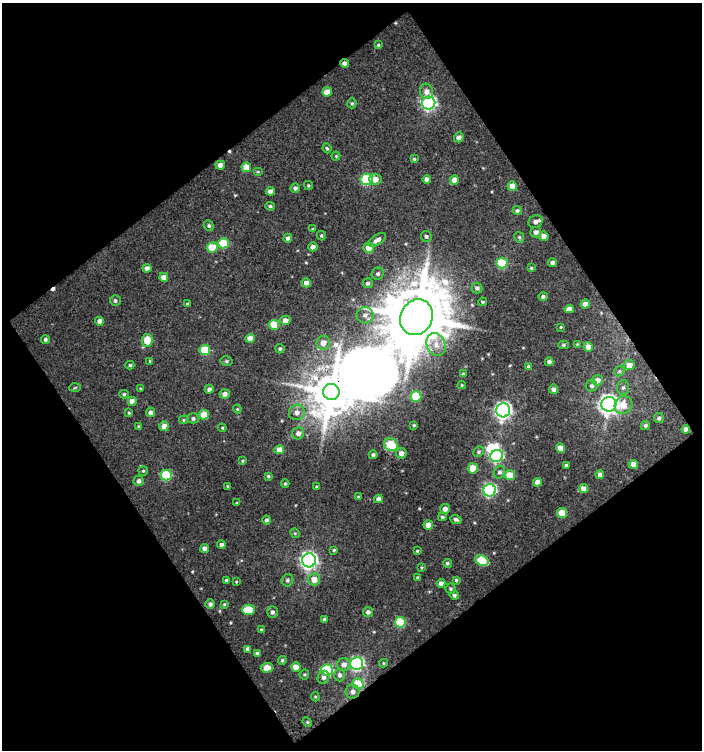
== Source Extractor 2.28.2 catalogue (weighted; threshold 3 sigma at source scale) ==
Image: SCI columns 22-721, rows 1-748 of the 741 x 748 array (HDU 1 of 3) = the unmasked area's bounding box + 8 px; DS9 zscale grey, full resolution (1 PNG px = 1 image px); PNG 704 x 752 px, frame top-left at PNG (2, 3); each listed source drawn as its Kron ellipse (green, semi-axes under 4 px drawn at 4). Shown black and unused: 51% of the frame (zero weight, under 3 of 4 exposures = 3% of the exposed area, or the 3 px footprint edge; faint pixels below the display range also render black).
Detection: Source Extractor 2.28.2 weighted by HDU 2 'WHT'. Background 0.0141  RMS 0.012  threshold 0.0534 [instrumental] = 3 sigma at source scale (4.5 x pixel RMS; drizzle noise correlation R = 1.50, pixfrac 1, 0.0396/0.0396 arcsec/px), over >= 5 px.
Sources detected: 186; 2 inside a brighter object's white glare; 2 cosmic-ray / hot-pixel residue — neither listed nor drawn; the other 182 listed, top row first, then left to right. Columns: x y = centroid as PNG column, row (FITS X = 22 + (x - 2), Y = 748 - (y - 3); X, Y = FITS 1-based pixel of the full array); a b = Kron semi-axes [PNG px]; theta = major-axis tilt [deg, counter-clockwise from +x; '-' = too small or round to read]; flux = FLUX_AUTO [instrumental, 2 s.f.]
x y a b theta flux
378 45 4 4 - 1.4
345 63 4 4 - 4.4
426 91 8 6 -75 7.3
327 92 5 4 - 12
352 103 5 4 - 1.8
429 103 7 6 - 280
459 137 5 4 - 6
327 148 5 4 - 1.6
336 156 4 4 - 1.2
414 159 4 4 - 1.8
220 165 5 4 - 7.3
246 167 5 4 - 13
258 172 5 3 - 1.1
367 179 6 5 - 100
375 179 6 5 - 8.9
427 179 4 4 - 4.3
454 180 5 4 - 8.8
308 186 4 3 - 1.6
512 186 5 4 - 12
295 188 4 4 - 3.2
270 191 4 4 - 6.1
270 206 5 4 - 2
517 211 4 4 - 2.3
535 222 7 6 - 4.9
209 226 5 5 - 2.1
313 229 4 4 - 1.2
536 232 5 5 - 4.8
321 236 5 3 - 1.5
426 236 5 5 - 2.8
543 236 5 5 - 6.7
519 237 5 4 - 1.8
288 238 4 4 - 4.6
377 240 10 5 33 6.3
223 243 5 5 - 36
212 247 5 5 - 32
313 247 4 4 - 5.2
368 248 5 5 - 9.7
552 262 4 4 - 4.1
502 263 5 5 - 65
147 268 4 4 - 4.7
531 268 4 4 - 1.6
378 274 6 5 - 2.8
164 277 4 4 - 7.9
306 283 5 4 - 7.6
368 283 5 5 - 3.3
477 288 5 5 - 3.5
543 296 5 4 - 2.6
115 300 5 5 - 2.5
482 302 4 3 - 1.7
187 304 4 3 - 1.4
585 304 4 4 - 9.8
569 309 5 4 - 7.2
365 315 8 8 - 5.8
416 317 18 16 63 9600
285 320 5 4 - 7.1
99 321 4 4 - 7.1
274 325 5 5 - 39
561 327 3 3 - 0.93
250 338 4 4 - 10
45 339 4 4 - 2.9
147 340 6 5 - 24
323 343 7 6 - 10
577 344 3 3 - 0.85
436 345 12 9 -67 12
563 345 5 4 - 1.6
588 347 4 4 - 8.3
280 349 5 4 - 2.1
205 350 5 5 - 50
150 361 4 3 - 1.2
226 361 6 5 - 2.1
549 362 4 4 - 5.1
130 365 4 4 - 1.8
629 365 5 5 - 9.6
529 367 4 4 - 5.2
619 371 5 4 - 1.9
463 374 4 3 - 2.3
597 380 5 5 - 9.6
462 385 4 4 - 1.2
591 386 6 5 - 3.5
75 388 6 4 4 1.4
623 388 7 6 - 3.5
141 389 3 3 - 1.3
209 389 4 4 - 4.3
553 389 4 4 - 4.8
331 392 8 8 - 4100
124 394 4 4 - 1.6
225 394 5 4 - 5.7
416 397 5 5 - 48
132 401 5 5 - 4.9
609 404 7 7 - 750
623 405 9 8 - 16
237 409 4 4 - 1.2
503 410 7 7 - 470
150 412 4 4 - 4.4
297 412 8 7 - 7.2
129 413 4 4 - 1.5
204 415 5 5 - 22
193 418 5 5 - 2.5
659 418 5 5 - 3.1
184 420 4 4 - 1.5
414 425 3 3 - 1.4
645 425 5 4 - 2.7
138 426 3 3 - 0.84
164 426 5 4 - 7.8
222 428 4 4 - 1.3
686 429 4 4 - 5.6
298 433 6 6 - 6.8
391 445 7 6 - 46
560 448 4 4 - 13
279 450 5 4 - 11
478 452 5 5 - 2.1
401 453 5 5 - 6.1
373 455 4 4 - 2.7
497 456 6 6 - 140
242 461 4 3 - 1.3
633 464 4 4 - 9.5
566 465 3 3 - 2.2
473 468 5 5 - 25
143 471 5 5 - 1.6
499 472 6 5 - 3.8
166 475 5 5 - 62
510 475 5 5 - 24
600 475 4 4 - 5.3
268 476 4 4 - 1.5
139 481 5 5 - 4.1
537 482 4 4 - 8.8
285 483 4 4 - 1.4
227 486 3 3 - 1.1
317 487 3 3 - 1.8
584 489 4 4 - 10
490 490 6 6 - 170
358 497 4 4 - 1.4
378 499 4 4 - 5.1
237 503 4 3 - 1.3
445 509 5 5 - 6.1
562 513 5 5 - 25
442 517 4 3 - 1.9
456 519 6 4 -23 2.9
266 520 4 4 - 2.8
428 525 5 4 - 13
295 533 5 4 - 1.4
221 544 4 4 - 3.5
205 548 4 4 - 7.5
334 550 3 3 - 1.4
417 551 4 4 - 1.4
309 560 7 7 - 480
482 560 7 5 -25 42
447 563 4 4 - 2.1
422 567 4 3 - 1.2
418 578 3 3 - 2.2
314 579 6 6 - 13
226 580 3 3 - 2.8
287 580 6 6 - 2.9
456 580 3 3 - 1.8
236 582 4 3 - 0.98
441 583 4 4 - 6.3
450 589 5 5 - 2
454 595 4 4 - 2.7
210 604 5 5 - 4
224 604 4 3 - 1.3
248 610 6 5 - 35
272 612 5 5 - 4.1
368 612 5 5 - 3.8
324 619 4 3 - 2.6
400 622 5 5 - 55
261 630 3 3 - 2.1
248 649 4 4 - 5.7
257 653 4 3 - 3.4
282 660 4 4 - 2.1
357 663 6 6 - 210
384 663 4 4 - 1.3
344 665 6 6 - 7
296 667 5 4 - 13
267 668 6 5 - 18
327 670 6 5 - 100
304 674 5 4 - 1.7
339 675 6 5 - 3.8
323 677 7 5 66 3.8
358 684 5 5 - 35
353 692 7 7 - 5.5
315 697 5 4 - 1.4
307 722 5 4 - 1.4
Overlapping masked pixels (flux is a lower limit): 3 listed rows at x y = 345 63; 331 392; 686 429